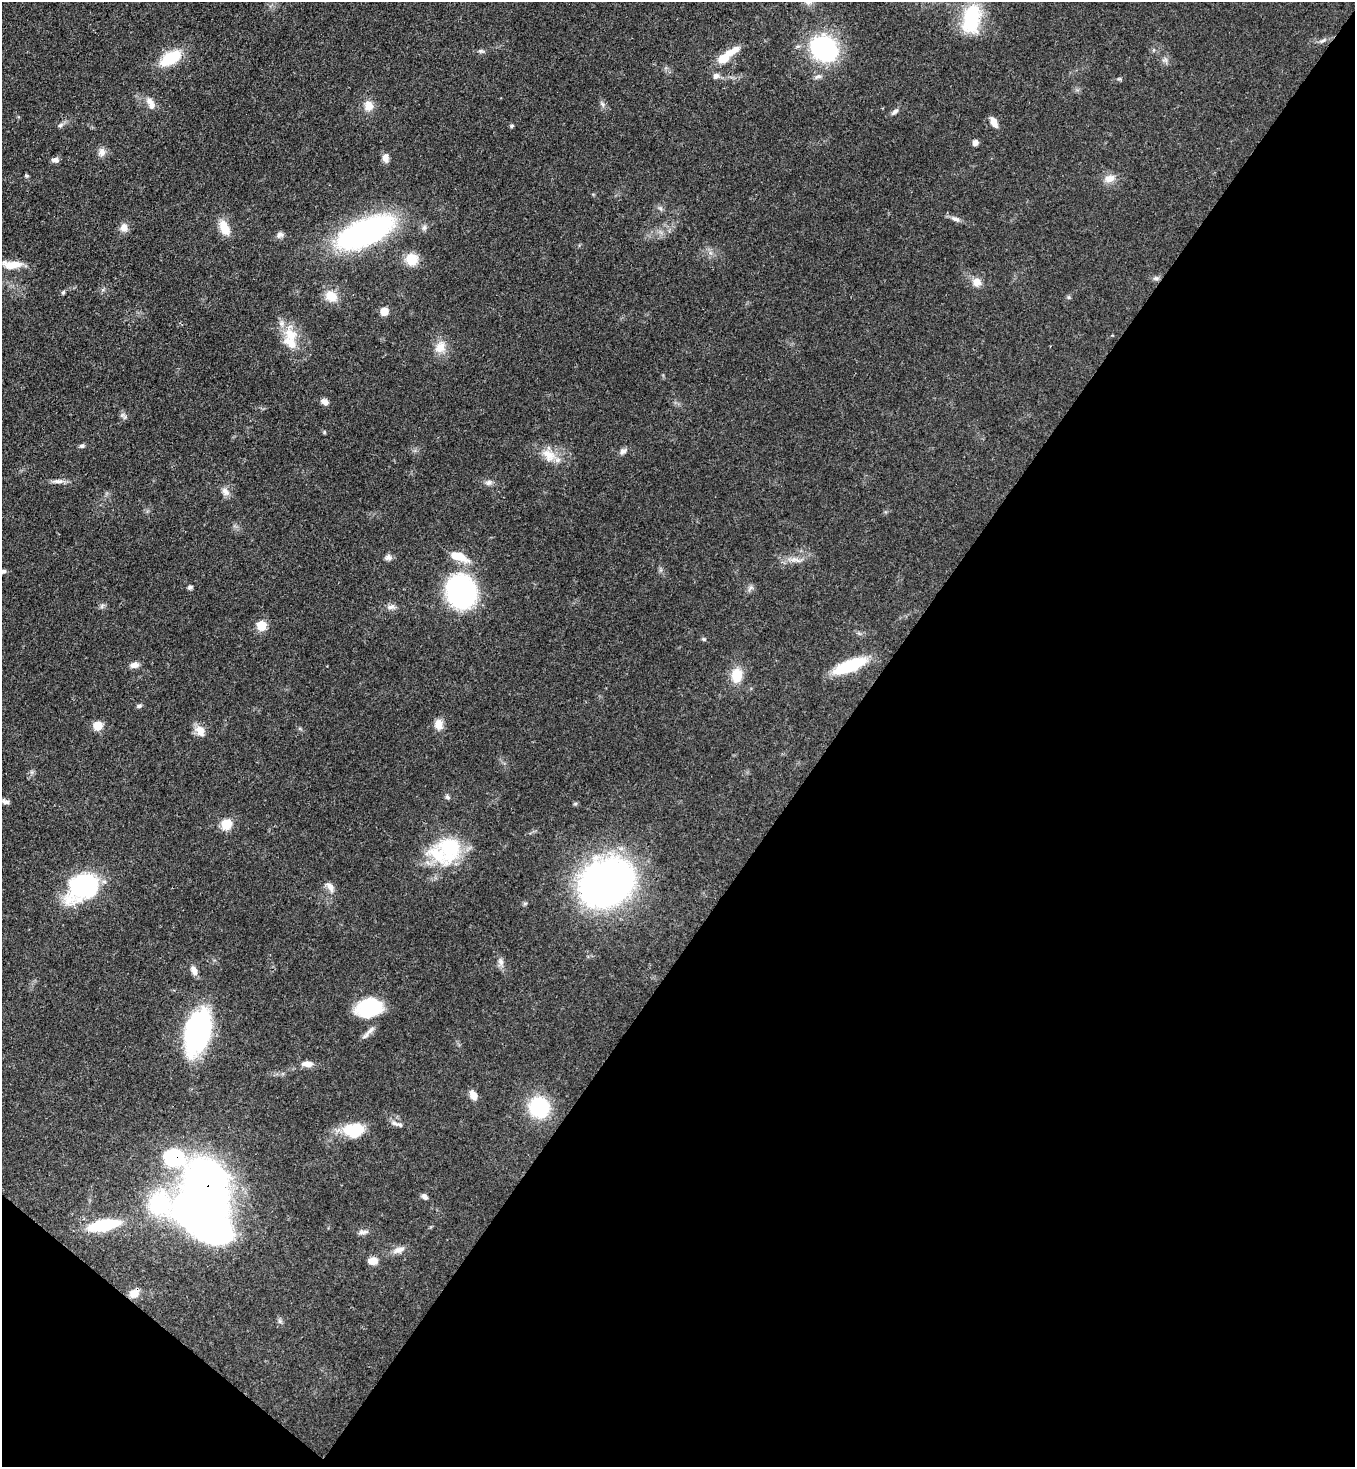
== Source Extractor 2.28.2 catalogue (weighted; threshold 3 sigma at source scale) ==
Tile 15 of 4 x 4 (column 3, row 4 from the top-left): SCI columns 3071-4423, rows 59-1523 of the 6001 x 5978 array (HDU 1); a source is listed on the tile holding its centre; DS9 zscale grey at full resolution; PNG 1357 x 1469 px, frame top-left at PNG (2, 2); no overlay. Shown black and unused: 40% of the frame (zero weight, under 3 of 4 exposures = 7% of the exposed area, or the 3 px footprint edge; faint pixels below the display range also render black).
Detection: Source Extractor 2.28.2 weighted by HDU 2 'WHT'; one run over the whole footprint, this tile lists its part. Background 0.0665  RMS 0.0038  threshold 0.017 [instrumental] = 3 sigma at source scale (4.5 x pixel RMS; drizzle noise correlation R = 1.50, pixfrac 1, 0.05/0.05 arcsec/px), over >= 5 px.
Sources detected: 94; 1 inside a brighter object's white glare — not listed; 5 inside a brighter listed object's ellipse — not listed separately; the other 88 listed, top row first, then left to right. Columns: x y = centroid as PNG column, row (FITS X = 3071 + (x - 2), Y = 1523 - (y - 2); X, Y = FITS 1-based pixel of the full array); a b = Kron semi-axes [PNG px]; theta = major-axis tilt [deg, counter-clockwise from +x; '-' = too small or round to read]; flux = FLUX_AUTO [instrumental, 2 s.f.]
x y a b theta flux
971 19 37 21 79 20
1322 41 11 4 22 1
824 48 25 20 -33 48
481 51 8 5 0 0.83
171 58 25 13 31 13
724 58 14 9 43 6.6
1165 60 9 5 -12 1
716 76 8 7 - 1.6
818 76 10 6 18 1.2
1119 79 6 4 17 0.52
149 101 10 9 - 2.2
602 104 8 5 -60 1
368 106 13 12 - 3.9
895 112 10 5 33 1.1
994 122 12 6 -66 3.1
60 125 7 5 36 0.9
512 126 5 4 - 0.56
975 143 7 6 - 1.5
102 152 12 9 -84 2.1
385 158 10 8 -80 2.2
55 160 8 6 0 1.5
1109 179 14 10 15 3.5
660 208 7 4 -19 0.73
955 219 13 6 -21 1.7
124 228 11 9 -87 2.4
224 228 18 10 -65 5.8
365 232 56 23 23 96
280 235 10 7 22 1.5
412 259 15 14 - 6.2
12 265 24 9 -1 5.5
1156 278 6 6 - 0.92
977 282 12 11 - 3
63 292 6 4 67 0.59
331 296 17 14 -25 5.4
384 311 6 5 - 7.1
290 334 24 17 -66 9.4
440 347 18 14 53 5
325 402 9 7 -35 1.9
125 417 6 4 71 0.66
324 432 5 4 - 0.45
82 446 7 5 -13 0.74
623 451 9 7 33 1.4
549 455 22 14 -38 6.5
58 481 15 6 2 1.9
489 482 10 7 32 1.4
225 492 13 9 -52 2.2
388 557 9 8 - 1.4
459 557 23 9 -21 7.3
795 560 16 5 -12 2.3
3 571 6 5 - 0.79
190 587 6 5 - 0.83
751 588 10 5 33 1.1
461 592 21 19 -74 110
102 606 8 4 54 0.75
391 607 11 7 14 1.6
261 626 6 6 - 14
704 639 6 5 - 0.52
134 665 11 7 10 1.9
850 666 32 10 22 22
737 675 17 13 84 7.6
139 706 7 4 15 0.79
438 724 15 10 -81 3.3
98 726 6 5 - 11
200 731 14 10 -59 3.8
447 797 7 6 - 0.81
5 801 10 5 -23 1.4
226 824 7 6 - 15
449 848 35 30 -84 25
606 882 37 29 29 260
330 887 14 8 -59 2.4
83 888 32 23 29 49
501 962 11 7 -79 1.7
194 970 14 7 -63 2.1
370 1007 28 20 19 21
197 1032 35 19 77 91
307 1064 13 7 -1 3
473 1095 11 7 -63 3.1
539 1107 17 16 - 30
400 1125 14 5 -20 1.4
354 1130 22 16 3 13
174 1157 25 15 -24 32
424 1197 7 6 - 1.3
206 1216 54 34 -36 210
104 1225 27 10 12 23
363 1232 13 5 4 1.5
399 1250 18 8 18 2.7
373 1261 11 8 8 3.1
134 1293 12 10 35 3.3
Overlapping masked pixels (flux is a lower limit): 4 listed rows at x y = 606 882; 174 1157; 206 1216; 134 1293
Isophote crosses this tile's border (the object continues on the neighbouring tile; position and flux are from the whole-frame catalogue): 1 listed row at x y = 3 571